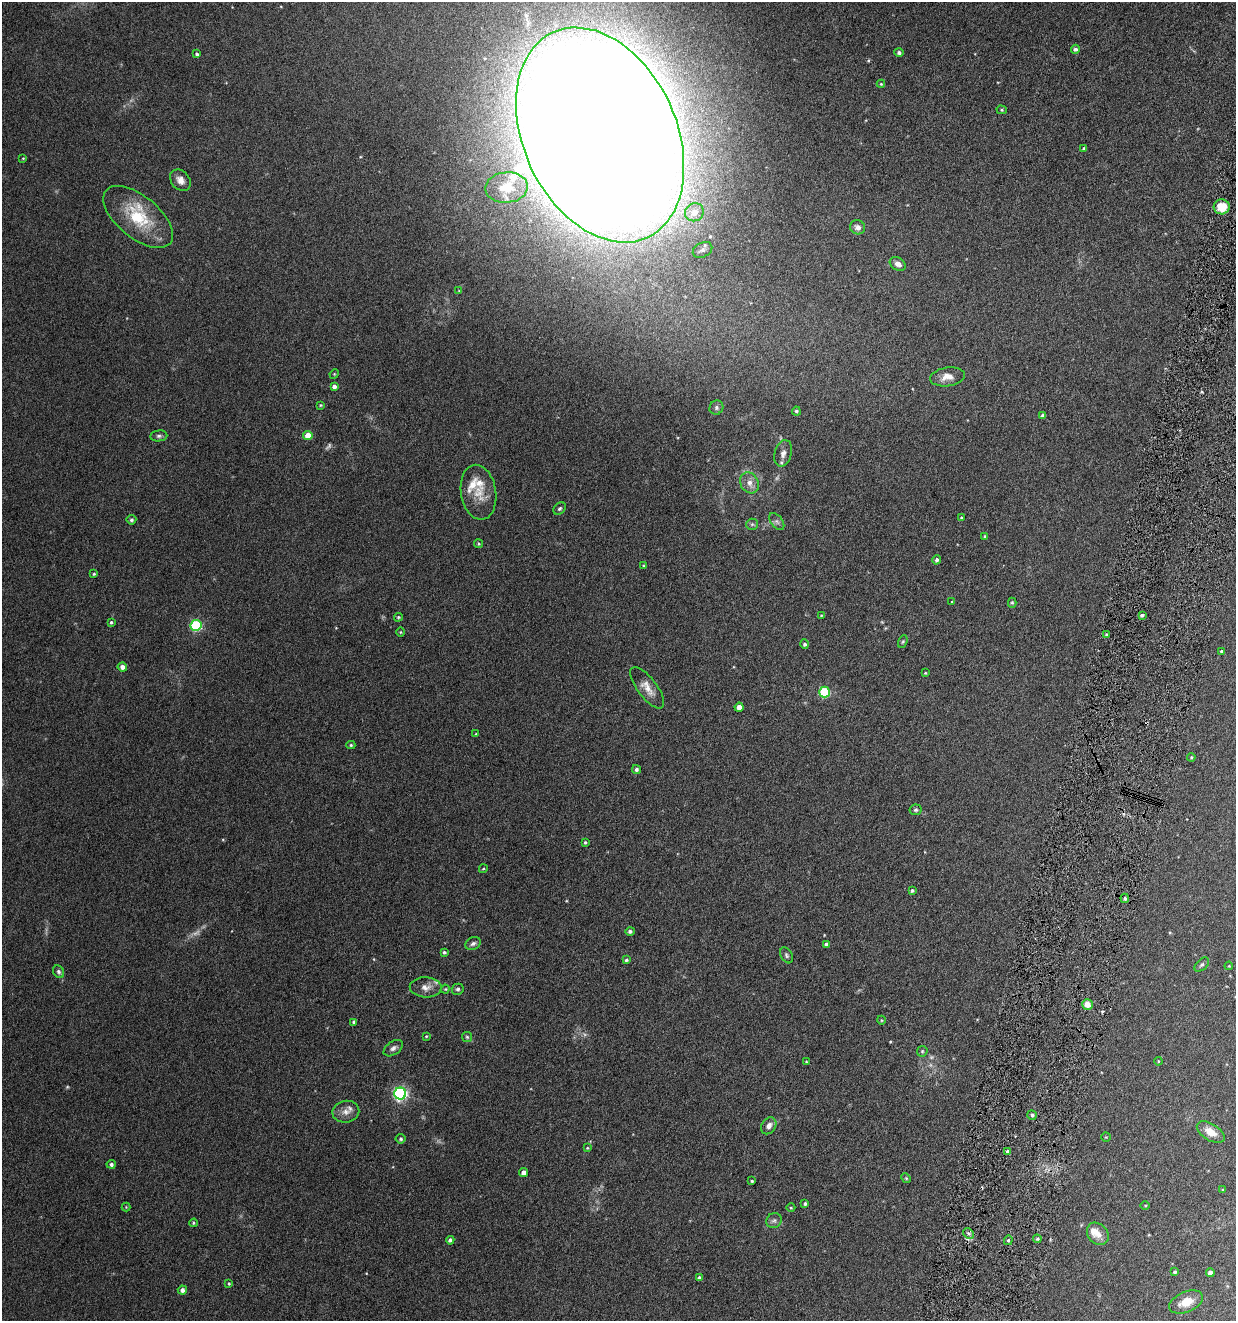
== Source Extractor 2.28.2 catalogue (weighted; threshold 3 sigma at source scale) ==
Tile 10 of 4 x 4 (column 2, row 3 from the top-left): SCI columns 1371-2604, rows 1324-2642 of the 5336 x 5285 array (HDU 1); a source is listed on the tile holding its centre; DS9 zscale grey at full resolution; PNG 1238 x 1323 px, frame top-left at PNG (2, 2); each listed source drawn as its Kron ellipse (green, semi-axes under 4 px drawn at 4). Shown black and unused: <1% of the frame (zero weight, under 4 of 8 exposures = <1% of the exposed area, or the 3 px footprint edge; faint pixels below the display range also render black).
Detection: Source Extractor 2.28.2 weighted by HDU 2 'WHT'; one run over the whole footprint, this tile lists its part. Background 0.154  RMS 0.0064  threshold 0.0261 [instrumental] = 3 sigma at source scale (4.09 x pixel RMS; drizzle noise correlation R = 1.36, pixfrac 0.8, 0.05/0.05 arcsec/px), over >= 5 px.
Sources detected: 125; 5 too faint to see at this stretch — neither listed nor drawn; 3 inside a brighter listed object's ellipse — not listed separately; the other 117 listed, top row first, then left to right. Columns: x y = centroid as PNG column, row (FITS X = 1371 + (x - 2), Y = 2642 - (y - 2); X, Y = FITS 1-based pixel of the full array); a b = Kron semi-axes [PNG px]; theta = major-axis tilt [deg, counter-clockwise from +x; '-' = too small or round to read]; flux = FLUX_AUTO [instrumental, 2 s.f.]
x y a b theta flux
1075 49 4 4 - 1.4
899 53 4 4 - 1.4
197 54 4 3 - 1
881 84 4 4 - 0.65
1002 110 5 4 - 0.87
600 135 113 76 -65 6700
1084 149 4 3 - 1.1
23 158 4 3 - 0.48
180 180 12 9 -48 3.9
506 188 21 15 4 13
1222 207 8 7 - 11
694 212 9 9 - 6.8
138 217 41 21 -39 29
858 227 7 7 - 2.4
703 250 10 7 28 2.1
898 264 8 6 -30 2.9
459 291 4 4 - 0.47
334 374 5 4 - 0.61
947 377 17 9 9 5.7
334 386 4 4 - 2.2
320 405 4 3 - 0.57
716 408 7 6 - 1.4
796 411 4 4 - 1.1
1043 416 4 4 - 2.2
159 436 8 5 6 1.4
308 436 4 4 - 8.7
783 453 13 8 74 3.5
749 483 11 9 -61 4
478 492 27 17 -81 12
560 509 7 5 44 1
961 518 4 4 - 0.69
131 520 5 4 - 1.1
777 521 10 6 -52 1.5
752 524 6 5 - 1
985 536 4 3 - 1.1
478 544 4 4 - 0.65
937 560 4 4 - 1.6
643 566 4 3 - 0.53
94 574 3 3 - 0.67
952 602 4 3 - 0.4
1012 603 5 4 - 0.83
821 615 4 3 - 0.51
1142 615 3 3 - 1.3
398 617 4 3 - 0.67
111 622 4 3 - 0.81
196 625 5 5 - 54
400 632 5 3 - 0.53
1107 635 3 3 - 1.3
903 642 7 4 69 0.79
805 644 4 4 - 1.4
1222 651 4 3 - 1.4
122 667 5 4 - 3.1
925 673 3 3 - 0.52
647 688 25 9 -53 6.4
824 692 5 5 - 44
739 707 4 4 - 3.8
476 734 4 4 - 0.55
351 745 4 4 - 0.75
1191 757 4 3 - 0.65
636 769 4 4 - 1.3
916 810 6 5 - 1.1
585 842 4 3 - 0.66
483 869 4 3 - 0.62
912 890 4 3 - 0.86
1125 898 4 3 - 1.1
630 931 4 4 - 1.2
473 944 8 6 25 1.6
826 944 4 4 - 1.2
444 952 4 3 - 0.97
787 955 8 5 -61 1.2
626 960 4 3 - 1
1202 965 9 5 44 1.3
1229 966 4 3 - 0.53
59 972 7 5 -58 1.4
426 987 16 10 -1 4.5
445 989 4 4 - 0.57
458 989 6 5 - 1.2
1087 1005 5 5 - 5.7
881 1020 4 3 - 0.49
354 1022 4 3 - 1.3
426 1036 3 2 - 0.48
467 1037 5 5 - 0.78
393 1048 11 6 35 2.1
922 1051 6 5 - 0.86
1158 1061 4 3 - 0.5
806 1062 3 2 - 0.48
400 1093 6 6 - 130
346 1112 13 11 10 4.6
1032 1115 5 4 - 1.1
769 1126 9 7 55 3.1
1211 1132 15 8 -31 6.1
1106 1137 4 4 - 0.5
401 1139 5 5 - 1
587 1148 4 3 - 0.57
1008 1152 4 3 - 2
111 1164 4 4 - 1.4
524 1172 4 4 - 3
906 1178 5 4 - 0.73
752 1181 3 3 - 0.7
1223 1190 3 3 - 0.65
805 1204 3 3 - 0.97
1145 1205 4 3 - 0.53
126 1207 4 4 - 0.53
791 1208 4 3 - 0.46
774 1221 8 7 - 1.6
194 1223 4 4 - 0.7
968 1233 6 4 -45 1.2
1098 1234 12 10 -48 5
1037 1239 4 4 - 0.91
450 1240 4 4 - 1.4
1008 1240 5 4 - 0.92
1175 1272 4 4 - 0.98
1210 1272 4 4 - 2.3
699 1278 4 4 - 1.3
229 1284 3 3 - 0.6
182 1290 4 4 - 2.3
1186 1302 18 10 23 9.2
Overlapping masked pixels (flux is a lower limit): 1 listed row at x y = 1087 1005
Isophote crosses this tile's border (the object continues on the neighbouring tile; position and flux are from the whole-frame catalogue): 1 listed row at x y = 600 135